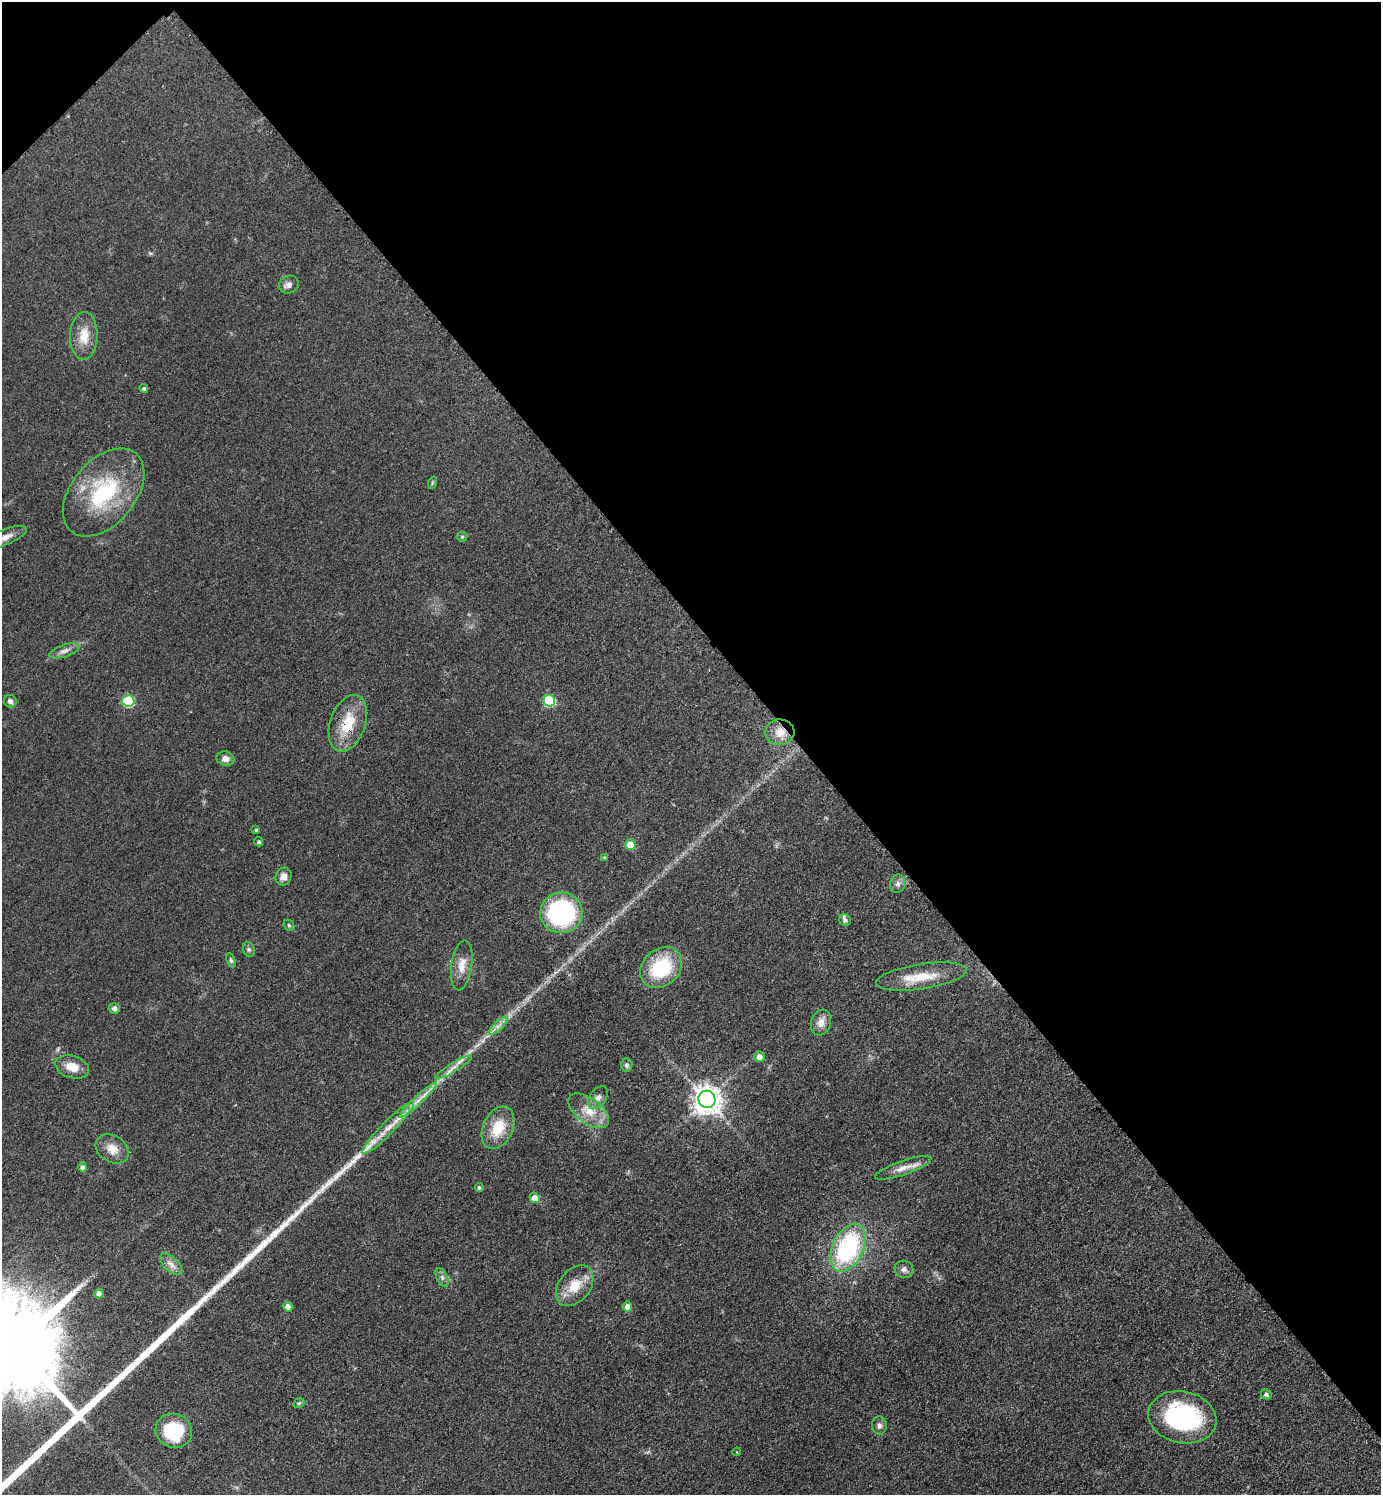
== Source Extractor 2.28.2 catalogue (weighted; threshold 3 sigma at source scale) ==
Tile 3 of 4 x 4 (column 3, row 1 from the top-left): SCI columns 2930-4308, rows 4494-5986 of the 6001 x 6002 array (HDU 1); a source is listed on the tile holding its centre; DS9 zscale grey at full resolution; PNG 1383 x 1497 px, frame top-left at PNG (2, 2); each listed source drawn as its Kron ellipse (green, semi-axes under 4 px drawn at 4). Shown black and unused: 43% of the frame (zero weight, under 3 of 4 exposures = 2% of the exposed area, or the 3 px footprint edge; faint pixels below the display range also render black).
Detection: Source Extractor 2.28.2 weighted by HDU 2 'WHT'; one run over the whole footprint, this tile lists its part. Background 0.0578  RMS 0.0057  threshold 0.0257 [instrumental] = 3 sigma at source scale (4.5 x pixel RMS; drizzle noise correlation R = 1.50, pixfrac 1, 0.05/0.05 arcsec/px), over >= 5 px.
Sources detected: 60; all 60 listed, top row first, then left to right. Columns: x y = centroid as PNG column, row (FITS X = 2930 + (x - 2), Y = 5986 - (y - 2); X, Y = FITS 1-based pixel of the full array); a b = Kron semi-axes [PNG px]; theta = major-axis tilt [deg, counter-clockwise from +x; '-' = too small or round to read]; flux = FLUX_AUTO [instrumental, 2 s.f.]
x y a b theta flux
289 285 10 8 24 2.8
84 336 24 14 88 10
144 388 4 4 - 1.1
432 483 6 4 71 0.74
104 492 51 32 50 53
5 537 23 7 23 4.7
462 537 5 5 - 0.74
64 651 15 6 18 2.9
10 701 6 6 - 1.9
128 701 6 5 - 47
549 701 6 5 - 44
348 723 29 17 71 19
780 732 14 12 4 7.2
225 759 9 7 -12 3.3
256 830 4 4 - 0.71
259 842 5 4 - 1
630 845 5 5 - 13
604 858 3 3 - 0.74
283 876 9 8 - 3.7
898 884 9 7 71 2.3
561 913 21 20 - 76
845 920 6 5 - 2
289 925 6 5 - 0.88
249 949 7 5 -69 1.2
231 960 7 4 -66 1
462 965 25 10 82 7.6
661 967 23 18 43 34
921 977 46 12 9 16
114 1008 5 5 - 1.8
821 1023 13 10 73 4.7
498 1026 12 4 43 2.7
759 1057 5 5 - 3.7
627 1065 7 5 -89 1.2
72 1067 17 11 -18 7.9
454 1067 21 4 31 4
598 1097 13 8 54 3.3
707 1099 9 8 - 710
418 1100 25 4 43 5.8
589 1111 23 12 -37 11
388 1128 36 6 46 9.8
498 1128 22 15 65 16
112 1149 18 13 -32 6.9
83 1167 5 4 - 2
903 1168 29 7 19 6
479 1187 4 4 - 1.1
535 1198 5 5 - 6.8
848 1248 25 15 64 72
171 1264 14 7 -42 3.5
904 1269 9 8 - 2.3
442 1277 10 5 -64 1.9
575 1286 23 15 51 12
99 1294 4 4 - 4.3
288 1307 5 4 - 5.3
627 1307 5 4 - 4.3
1266 1394 5 5 - 1.6
299 1403 6 4 43 0.88
1182 1417 34 25 -12 71
879 1426 9 7 -87 2.1
174 1431 18 17 - 27
737 1452 4 2 - 0.4
Overlapping masked pixels (flux is a lower limit): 1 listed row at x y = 348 723
Isophote crosses this tile's border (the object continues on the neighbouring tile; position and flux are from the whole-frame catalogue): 1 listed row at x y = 5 537